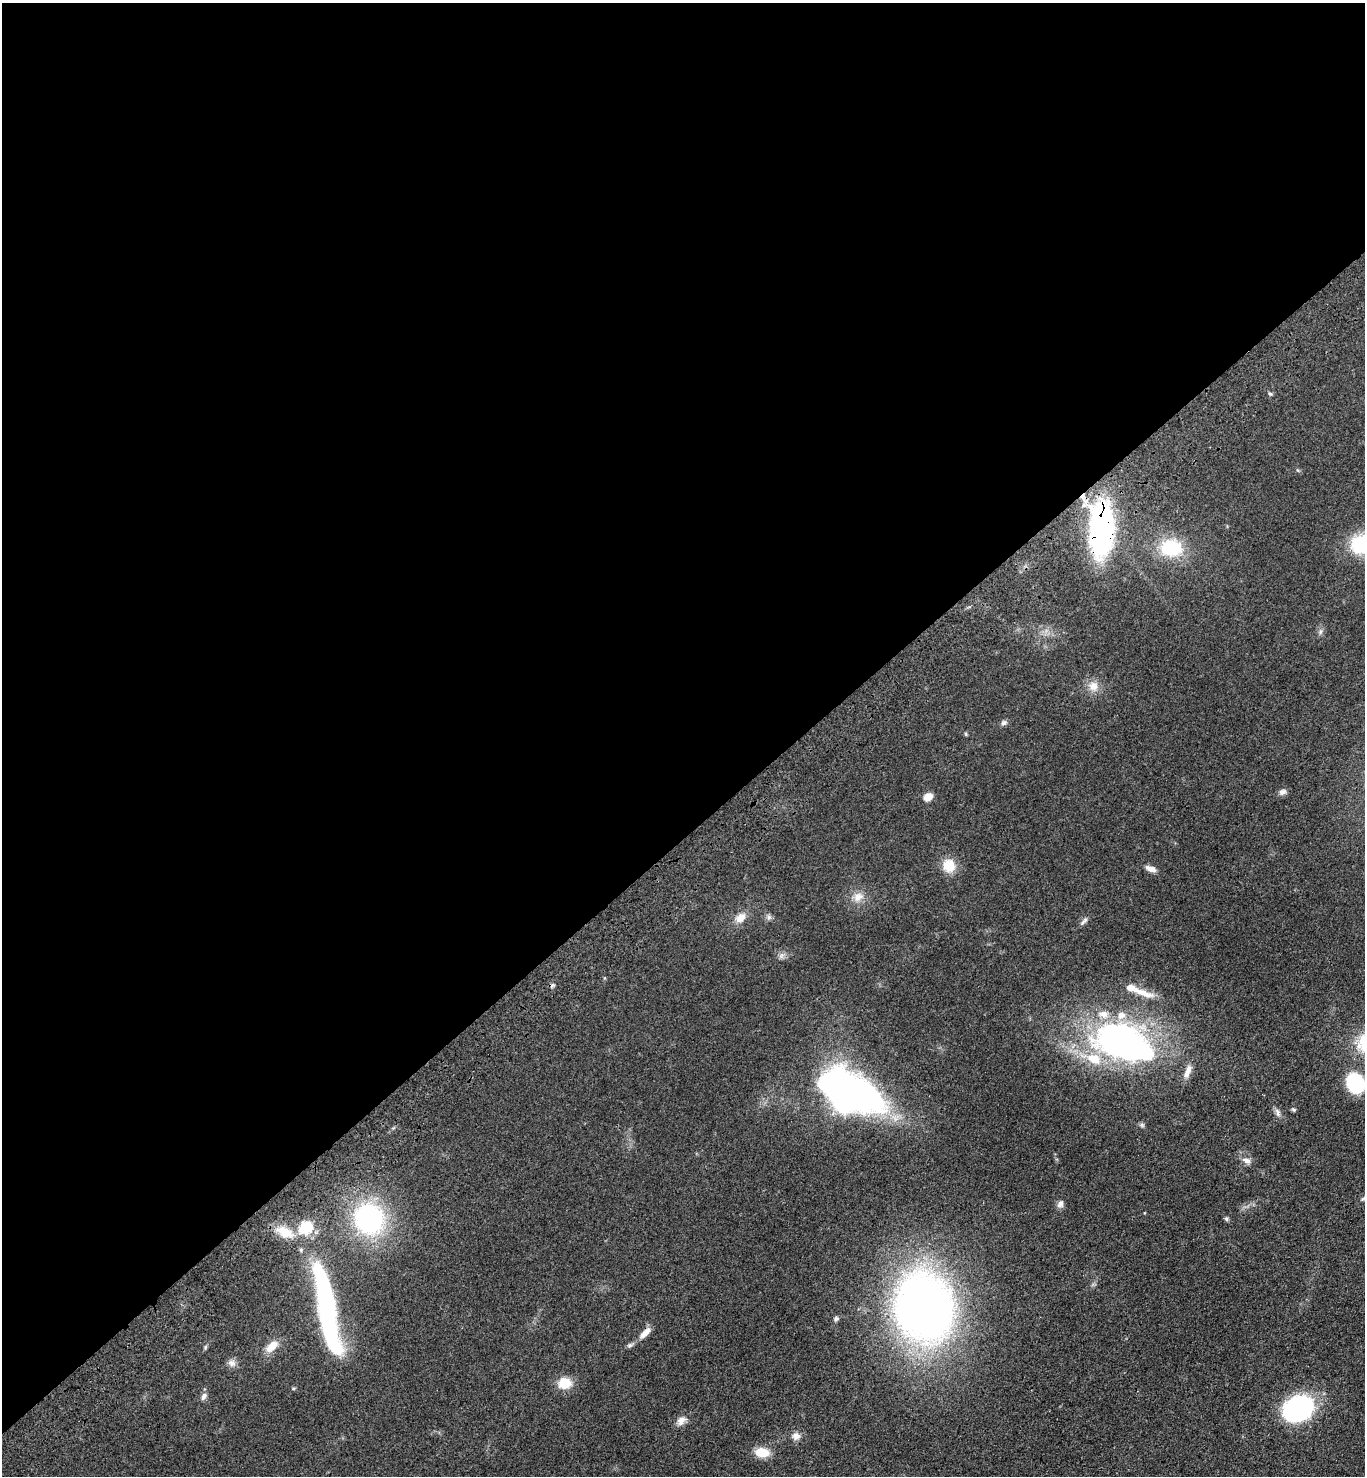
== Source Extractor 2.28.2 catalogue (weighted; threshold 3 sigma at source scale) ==
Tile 2 of 4 x 4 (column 2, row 1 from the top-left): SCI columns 1735-3097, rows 4519-5992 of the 6056 x 6087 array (HDU 1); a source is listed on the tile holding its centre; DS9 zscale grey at full resolution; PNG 1367 x 1478 px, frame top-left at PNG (2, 3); no overlay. Shown black and unused: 57% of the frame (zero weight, under 3 of 4 exposures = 6% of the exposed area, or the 3 px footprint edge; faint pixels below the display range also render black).
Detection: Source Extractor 2.28.2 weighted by HDU 2 'WHT'; one run over the whole footprint, this tile lists its part. Background 0.072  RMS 0.0064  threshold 0.0287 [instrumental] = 3 sigma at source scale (4.5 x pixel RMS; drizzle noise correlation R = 1.50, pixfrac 1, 0.05/0.05 arcsec/px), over >= 5 px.
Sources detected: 50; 1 cosmic-ray / hot-pixel residue — not listed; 4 inside a brighter listed object's ellipse — not listed separately; the other 45 listed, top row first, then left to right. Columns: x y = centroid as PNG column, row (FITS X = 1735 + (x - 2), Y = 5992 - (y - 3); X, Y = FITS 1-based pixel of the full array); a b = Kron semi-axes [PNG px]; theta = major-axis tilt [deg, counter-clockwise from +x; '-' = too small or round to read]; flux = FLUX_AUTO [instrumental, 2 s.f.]
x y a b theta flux
1270 394 6 4 -20 0.85
1101 530 43 18 88 170
1363 544 25 20 5 45
1171 548 20 15 -2 38
1320 632 6 5 - 1.4
1093 686 13 12 - 6.4
1004 723 8 6 37 1.9
966 734 6 4 -89 0.76
1282 792 11 8 17 2.5
928 797 9 8 - 5.8
949 866 15 13 -69 12
1151 869 13 6 -22 4
858 897 15 12 23 6.6
769 917 7 6 - 1.7
740 918 16 11 39 6.2
1084 921 14 4 50 1.9
781 956 9 5 59 1.8
1145 994 28 9 -19 8.2
1123 1043 61 32 -20 240
1188 1071 20 7 68 5.3
1355 1083 23 20 -59 31
850 1092 59 31 -25 310
1293 1110 6 5 - 1
1278 1113 12 5 -80 2.4
1142 1125 7 6 - 1.2
1247 1160 11 7 -25 3.2
1060 1204 10 7 73 2.7
369 1219 23 22 - 120
1226 1219 6 5 - 1
305 1227 6 6 - 74
285 1232 22 14 -31 12
924 1307 63 55 -82 420
327 1309 82 14 -80 170
836 1319 7 6 - 1.4
645 1333 16 7 46 5.5
630 1345 8 6 31 1.5
272 1346 16 9 39 8.7
205 1347 7 5 82 0.96
232 1363 11 9 -36 3.1
564 1383 11 9 8 15
204 1396 11 6 61 2.3
1299 1409 32 25 25 80
681 1421 15 10 37 4.4
796 1436 11 10 - 3.6
762 1452 15 10 -8 12
Overlapping masked pixels (flux is a lower limit): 1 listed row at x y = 1101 530
Isophote crosses this tile's border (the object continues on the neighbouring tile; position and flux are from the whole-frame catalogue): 2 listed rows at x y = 1363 544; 1355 1083